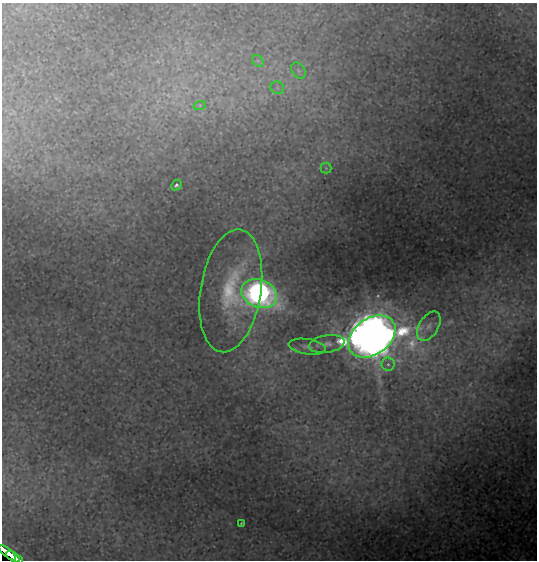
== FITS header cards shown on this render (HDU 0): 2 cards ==
NAXIS1  =                  535
NAXIS2  =                  558

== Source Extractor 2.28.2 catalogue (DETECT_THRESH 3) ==
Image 535 x 558 px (HDU 0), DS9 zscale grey, 1 PNG px = 1 image px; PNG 539 x 562 px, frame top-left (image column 1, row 558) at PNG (2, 3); each listed source drawn as its Kron ellipse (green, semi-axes under 4 px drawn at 4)
Background 0.0449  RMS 0.0013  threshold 0.00403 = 3 sigma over >= 5 px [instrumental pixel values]
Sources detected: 17; all 17 listed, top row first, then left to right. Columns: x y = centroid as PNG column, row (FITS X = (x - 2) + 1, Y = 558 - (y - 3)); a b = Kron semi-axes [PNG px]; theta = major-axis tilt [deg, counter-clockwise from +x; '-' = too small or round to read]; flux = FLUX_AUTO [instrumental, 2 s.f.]
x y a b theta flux
258 61 6 5 - 0.22
298 71 9 6 -58 0.35
277 88 7 6 - 0.3
200 105 6 4 18 0.17
326 168 5 5 - 0.15
176 185 6 4 45 0.18
231 291 62 30 81 8
259 294 18 14 -22 36
429 326 16 9 58 0.92
372 336 26 18 36 330
327 344 18 8 9 0.84
307 347 18 7 -9 0.65
388 364 6 6 - 0.36
241 523 3 3 - 0.12
7 553 11 3 -39 3.2
13 557 8 3 -36 2.7
18 560 4 2 - 0.84
At the frame edge (FLAGS 8, measured only in part): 1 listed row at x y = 18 560